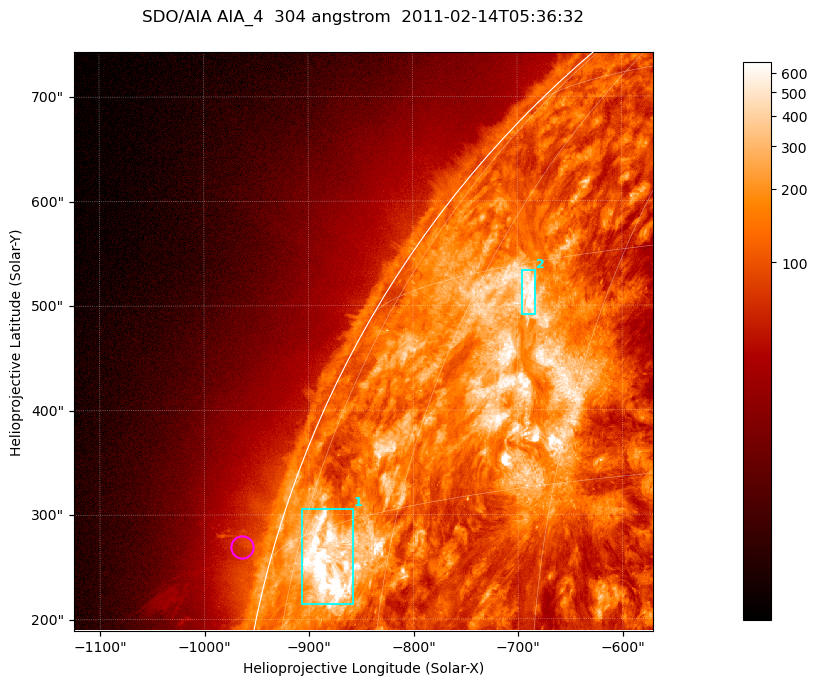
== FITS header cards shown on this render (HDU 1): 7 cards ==
TELESCOP= 'SDO/AIA '           / For AIA: SDO/AIA
INSTRUME= 'AIA_4   '           / For AIA: AIA_ATA1, AIA_ATA2, AIA_ATA3 or AIA_AT
WAVELNTH=                  304 / [angstrom] Wavelength
WAVEUNIT= 'angstrom'           / Wavelength unit: angstrom
DATE-OBS= '2011-02-14T05:36:32.131' / [ISO] Date when observation started; ISO 8
CTYPE1  = 'HPLN-TAN'           / CTYPE1; Typically HPLN
CTYPE2  = 'HPLT-TAN'           / CTYPE2; Typically HPLT

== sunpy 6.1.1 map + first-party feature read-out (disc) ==
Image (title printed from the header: SDO/AIA AIA_4  304 angstrom  2011-02-14T05:36:32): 923 x 923 px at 0.6 arcsec/px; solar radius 972 arcsec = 1619 px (partial field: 4.9% of the solar disc is inside the frame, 47% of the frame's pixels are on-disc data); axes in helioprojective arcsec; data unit not stated in the header (colour bar unlabelled)
Orientation: roll -0.132 deg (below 1 deg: not rotated)
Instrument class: DISC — disc imager (sunpy class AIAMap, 304 A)
Bright regions (active regions / flare kernels): reference = the on-disc median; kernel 7 px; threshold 5 sigma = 366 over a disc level ~129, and >= 1.15x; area >= 851 px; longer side >= 11 px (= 6.6 arcsec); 2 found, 2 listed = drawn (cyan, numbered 1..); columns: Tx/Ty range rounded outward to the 2 arcsec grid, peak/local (2 s.f.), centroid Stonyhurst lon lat
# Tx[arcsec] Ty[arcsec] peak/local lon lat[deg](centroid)
1 -908..-858 214..306 12 -69 +12
2 -696..-682 492..534 9.5 -53 +28
Off-limb structures (1.02-1.3 R_sun): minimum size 400 px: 1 found; the strongest spans PA ~70..75 deg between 1.02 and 1.06 R_sun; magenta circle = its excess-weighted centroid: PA ~75 deg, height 1.03 R_sun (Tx ~-964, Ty ~268 arcsec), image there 1.7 x the reference